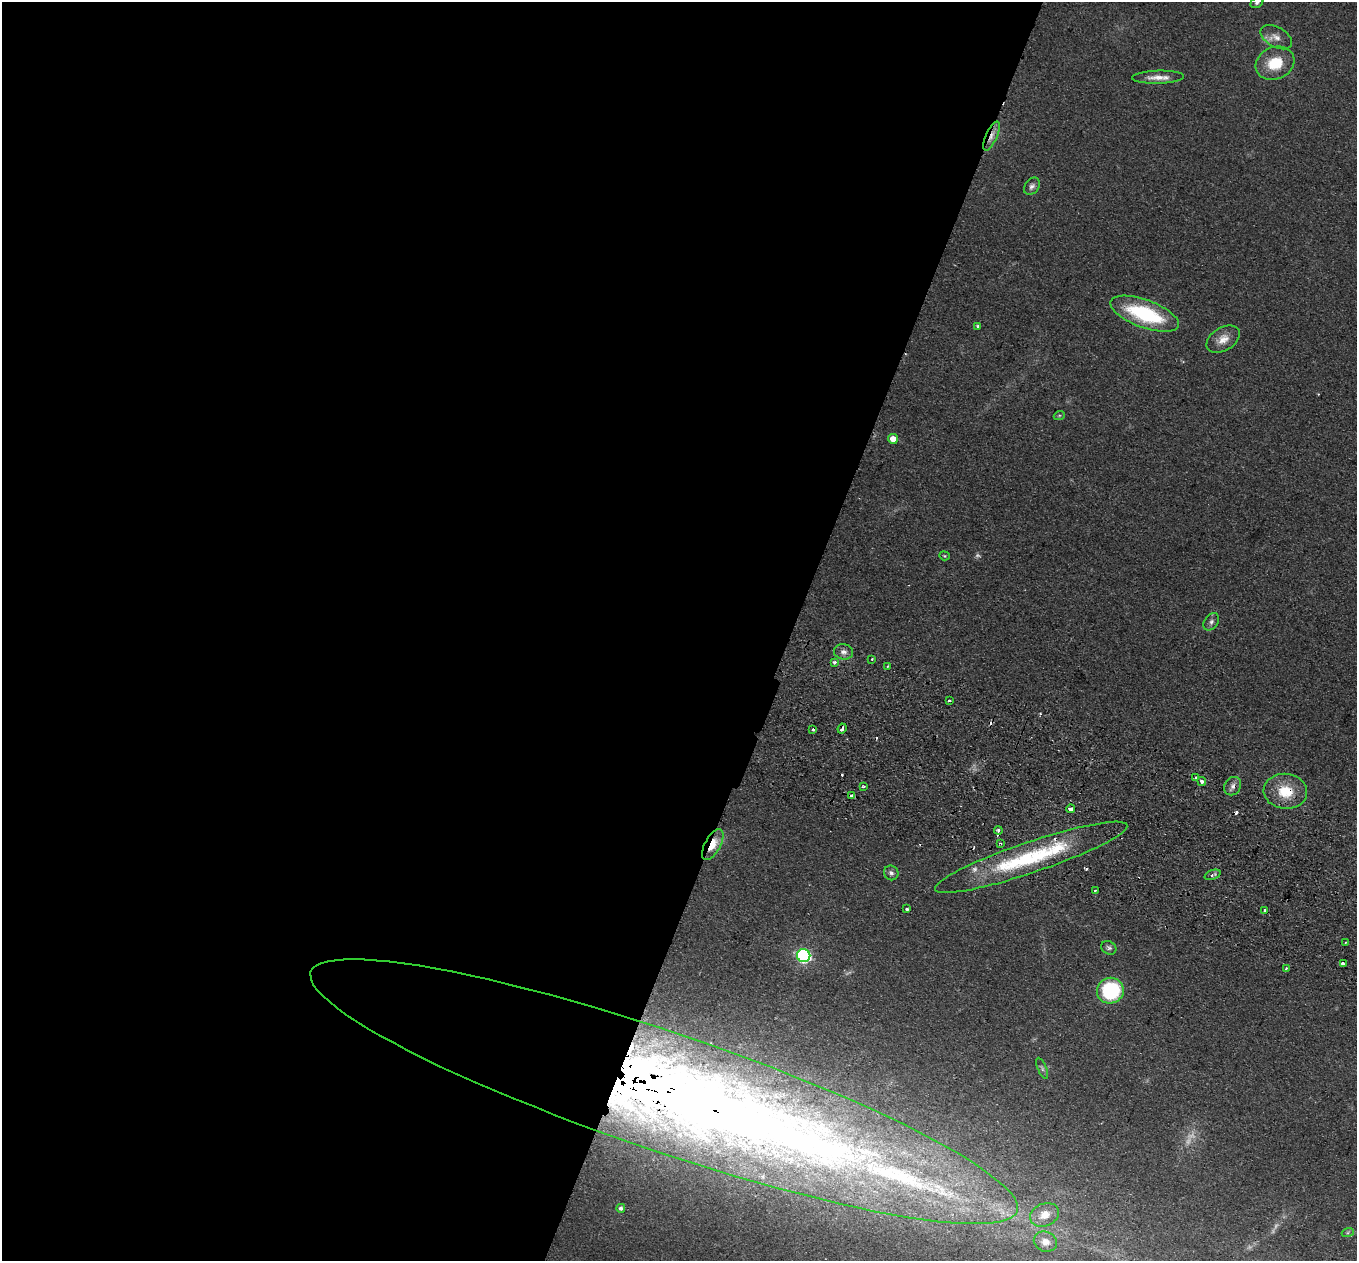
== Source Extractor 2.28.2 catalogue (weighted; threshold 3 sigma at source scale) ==
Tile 5 of 4 x 4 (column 1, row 2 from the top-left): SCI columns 23-1377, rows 2836-4094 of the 5464 x 5543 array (HDU 1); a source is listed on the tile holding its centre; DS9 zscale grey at full resolution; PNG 1359 x 1263 px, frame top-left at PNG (2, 2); each listed source drawn as its Kron ellipse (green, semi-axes under 4 px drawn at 4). Shown black and unused: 59% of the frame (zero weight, under 2 of 3 exposures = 3% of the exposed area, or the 3 px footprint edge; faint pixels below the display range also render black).
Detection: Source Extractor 2.28.2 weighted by HDU 2 'WHT'; one run over the whole footprint, this tile lists its part. Background 0.114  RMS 0.011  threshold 0.0476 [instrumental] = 3 sigma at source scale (4.5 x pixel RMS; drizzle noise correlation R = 1.50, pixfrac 1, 0.05/0.05 arcsec/px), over >= 5 px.
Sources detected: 62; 4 too faint to see at this stretch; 1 inside a brighter object's white glare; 7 cosmic-ray / hot-pixel residue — neither listed nor drawn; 2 inside a brighter listed object's ellipse — not listed separately; the other 48 listed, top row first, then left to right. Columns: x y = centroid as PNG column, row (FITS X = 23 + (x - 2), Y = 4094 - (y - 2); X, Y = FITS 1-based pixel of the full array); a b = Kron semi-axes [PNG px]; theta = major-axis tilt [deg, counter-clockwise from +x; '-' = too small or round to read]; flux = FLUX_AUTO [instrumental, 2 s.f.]
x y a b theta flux
1257 3 7 5 32 2.4
1276 37 17 10 -29 9.1
1275 63 20 16 23 32
1158 77 26 6 2 11
991 136 16 5 66 7.7
1032 186 9 7 53 4
1145 314 36 14 -20 94
978 326 4 3 - 2.1
1223 339 18 11 31 12
1059 416 6 3 20 1.2
893 439 5 5 - 11
944 556 5 4 - 1.2
1211 622 9 6 52 3.6
844 652 10 7 -14 5.4
872 659 3 3 - 1.1
835 662 4 3 - 3.5
888 666 4 2 - 0.89
949 701 3 2 - 1.5
842 728 5 3 - 4.9
813 730 3 3 - 3.3
1196 777 3 3 - 2.5
1202 781 4 4 - 3
864 786 4 3 - 1.3
1233 786 10 8 58 5.3
1285 791 22 17 -5 32
852 796 4 3 - 11
1071 809 4 3 - 7.6
998 830 4 3 - 3.1
1000 843 4 2 - 1.1
713 845 17 8 62 19
1031 857 101 15 19 130
891 873 7 7 - 3.3
1212 875 8 4 21 2.9
1095 891 3 3 - 1.5
907 909 3 3 - 3.2
1265 910 3 3 - 5.1
1346 942 3 2 - 1.2
1109 948 8 6 -32 2.8
804 956 7 6 - 200
1343 964 3 3 - 4.6
1286 968 3 3 - 1.6
1110 991 13 13 - 96
1042 1068 11 4 -67 2.8
664 1091 373 59 -19 3400
621 1208 4 4 - 3.3
1045 1215 15 11 25 14
1348 1232 6 4 20 1.5
1045 1242 12 10 -22 12
Overlapping masked pixels (flux is a lower limit): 8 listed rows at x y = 991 136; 842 728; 1233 786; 1285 791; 852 796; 713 845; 1031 857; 664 1091
Isophote crosses this tile's border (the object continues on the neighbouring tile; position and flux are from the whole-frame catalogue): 2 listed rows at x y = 1257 3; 664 1091